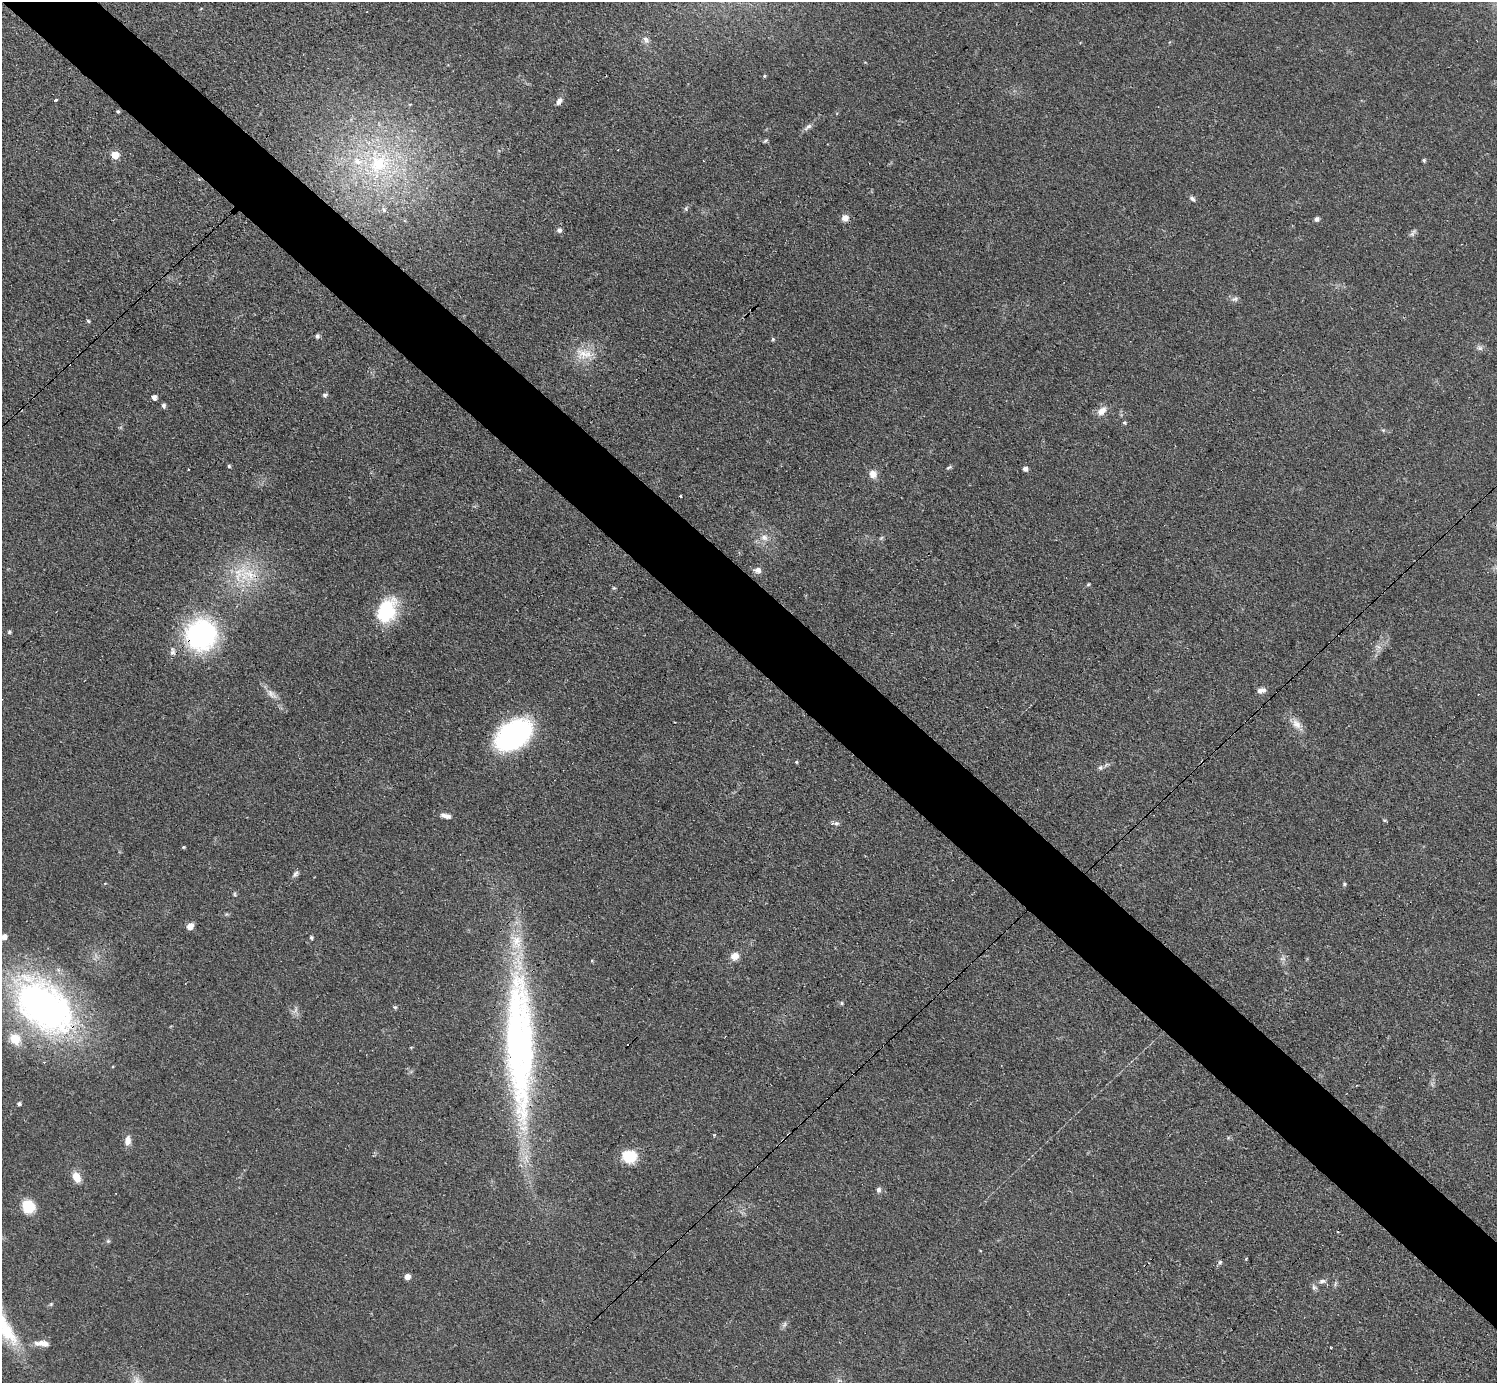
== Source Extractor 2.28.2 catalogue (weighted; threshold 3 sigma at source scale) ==
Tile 6 of 4 x 4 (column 2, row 2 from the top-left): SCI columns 1552-3046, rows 3088-4468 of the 6152 x 6151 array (HDU 1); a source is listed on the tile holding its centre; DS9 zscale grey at full resolution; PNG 1499 x 1385 px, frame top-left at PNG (2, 2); no overlay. Shown black and unused: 6% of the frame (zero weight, under 3 of 4 exposures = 1% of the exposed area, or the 3 px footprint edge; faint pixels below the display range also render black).
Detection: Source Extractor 2.28.2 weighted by HDU 2 'WHT'; one run over the whole footprint, this tile lists its part. Background 0.108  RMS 0.0067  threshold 0.0302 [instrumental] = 3 sigma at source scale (4.5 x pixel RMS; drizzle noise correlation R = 1.50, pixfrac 1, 0.05/0.05 arcsec/px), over >= 5 px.
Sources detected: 90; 1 inside a brighter object's white glare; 3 cosmic-ray / hot-pixel residue — not listed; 4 inside a brighter listed object's ellipse — not listed separately; the other 82 listed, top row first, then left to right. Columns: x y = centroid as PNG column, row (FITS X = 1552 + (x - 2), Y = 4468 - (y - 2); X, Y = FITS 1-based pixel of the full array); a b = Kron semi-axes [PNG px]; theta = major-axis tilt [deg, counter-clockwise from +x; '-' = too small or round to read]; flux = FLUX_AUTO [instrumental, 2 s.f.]
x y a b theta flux
646 40 9 7 -76 3
764 76 4 4 - 0.75
56 100 3 3 - 1.8
559 101 9 6 61 2.9
410 104 5 3 - 0.56
118 111 4 3 - 0.93
808 127 13 6 39 2.6
765 141 7 3 44 0.85
115 155 5 5 - 19
1424 160 4 4 - 1.1
379 163 29 27 -85 58
1192 199 8 5 -44 1.9
686 209 7 4 -90 1
384 210 7 6 - 1.7
845 218 7 7 - 4.9
1317 219 6 5 - 1.8
559 230 6 6 - 2.4
1413 233 12 4 65 1.7
1235 299 8 6 16 2
88 321 4 4 - 0.98
317 336 6 5 - 1.6
773 339 5 4 - 0.89
1480 348 8 6 -16 2
584 354 26 13 -9 13
324 395 6 5 - 1.3
154 397 5 4 - 3.2
163 405 5 4 - 1.7
1102 411 13 9 42 5.8
1124 422 5 5 - 0.92
229 466 4 4 - 0.99
949 467 9 3 30 1.1
188 469 2 2 - 0.49
1025 469 5 5 - 2.5
873 474 10 9 - 5
680 496 3 3 - 1.1
764 537 10 8 -5 4.3
881 538 6 4 44 1
758 570 8 7 - 3.4
239 574 33 15 62 22
1088 584 5 4 - 0.77
614 588 5 5 - 0.86
386 611 24 16 66 48
9 632 5 4 - 0.98
201 634 21 20 - 150
173 652 12 7 81 2.9
1261 690 10 6 10 3.5
271 694 18 8 -41 4.9
1297 724 16 10 -48 6
514 735 26 17 34 170
796 762 5 4 - 0.86
1100 768 7 6 - 1.7
446 816 13 5 -13 3.5
1385 820 5 4 - 0.83
836 823 7 6 - 1.8
183 847 4 4 - 0.7
295 874 10 5 59 1.9
1344 884 6 4 90 0.87
234 894 6 4 -90 0.91
190 926 5 5 - 7.2
4 937 5 5 - 5.5
311 938 5 4 - 1.1
735 956 10 8 31 5.5
842 1003 6 4 -89 0.85
44 1006 84 52 -43 250
395 1007 6 4 -40 0.95
515 1041 201 29 -88 280
19 1104 5 5 - 1.3
715 1135 4 3 - 0.72
127 1140 10 7 81 5
783 1140 7 2 44 0.78
629 1156 14 13 - 20
76 1177 12 8 -65 8.2
878 1190 6 5 - 2.1
28 1206 13 11 -52 17
108 1241 5 5 - 1.1
1220 1262 5 5 - 1.5
407 1277 5 4 - 5.9
1322 1281 10 6 6 2.2
1314 1287 8 6 -41 1.7
51 1304 4 4 - 0.75
784 1324 9 4 81 1.5
42 1343 19 7 -4 5.7
Overlapping masked pixels (flux is a lower limit): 4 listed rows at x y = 201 634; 44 1006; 515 1041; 783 1140
Isophote crosses this tile's border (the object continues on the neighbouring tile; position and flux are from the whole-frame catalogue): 1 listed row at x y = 4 937